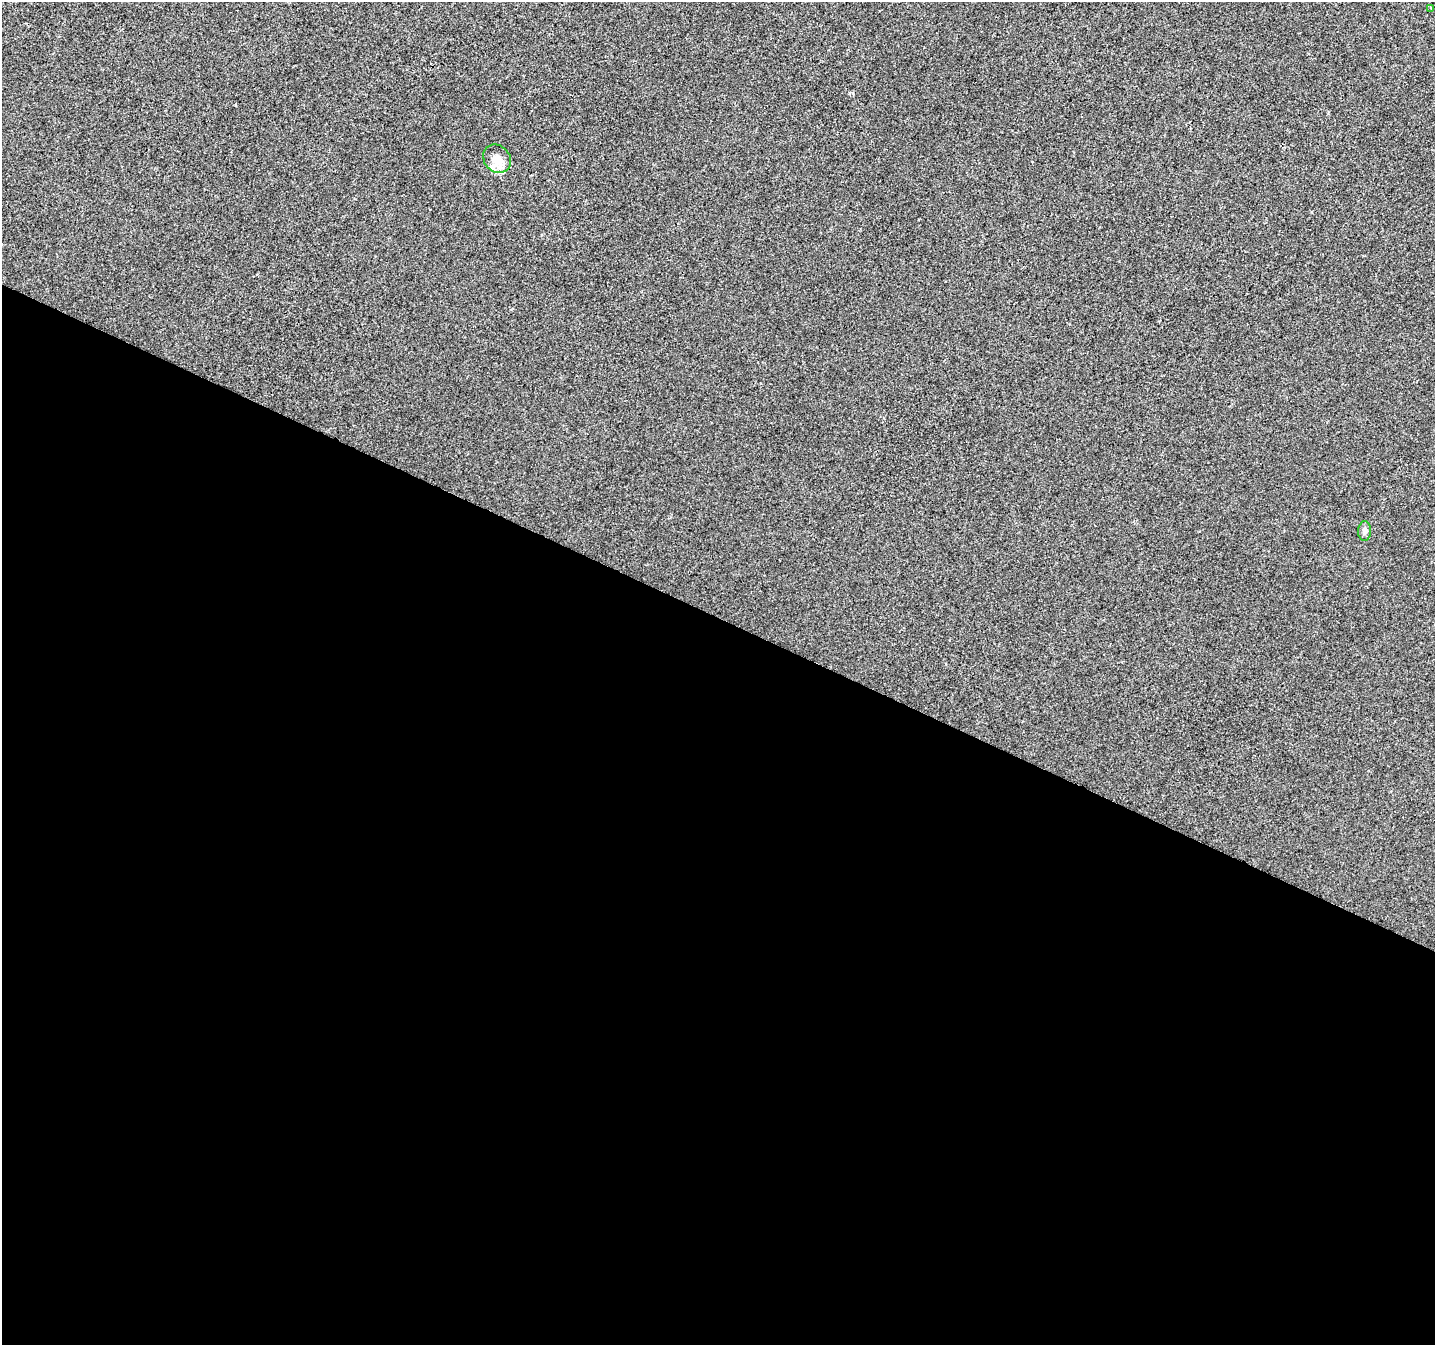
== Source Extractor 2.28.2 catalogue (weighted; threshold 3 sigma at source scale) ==
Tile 14 of 4 x 4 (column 2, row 4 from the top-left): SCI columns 1440-2872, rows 268-1610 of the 5737 x 5840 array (HDU 1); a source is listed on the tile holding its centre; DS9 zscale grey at full resolution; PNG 1437 x 1347 px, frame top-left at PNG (2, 2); each listed source drawn as its Kron ellipse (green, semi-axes under 4 px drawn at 4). Shown black and unused: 54% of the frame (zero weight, under 2 of 3 exposures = <1% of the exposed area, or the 3 px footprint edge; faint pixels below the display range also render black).
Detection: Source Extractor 2.28.2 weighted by HDU 2 'WHT'; one run over the whole footprint, this tile lists its part. Background 2.04e-04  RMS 0.0056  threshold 0.0252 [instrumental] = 3 sigma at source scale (4.5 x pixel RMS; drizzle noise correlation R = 1.50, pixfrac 1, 0.0396/0.0396 arcsec/px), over >= 5 px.
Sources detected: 3; all 3 listed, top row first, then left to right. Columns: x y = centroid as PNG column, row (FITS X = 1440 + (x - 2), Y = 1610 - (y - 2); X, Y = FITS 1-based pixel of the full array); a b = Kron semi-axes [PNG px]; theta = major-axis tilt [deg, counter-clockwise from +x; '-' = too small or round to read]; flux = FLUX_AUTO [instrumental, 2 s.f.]
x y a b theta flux
1431 8 3 3 - 0.76
497 159 15 13 -47 7.1
1365 531 10 6 89 2.1